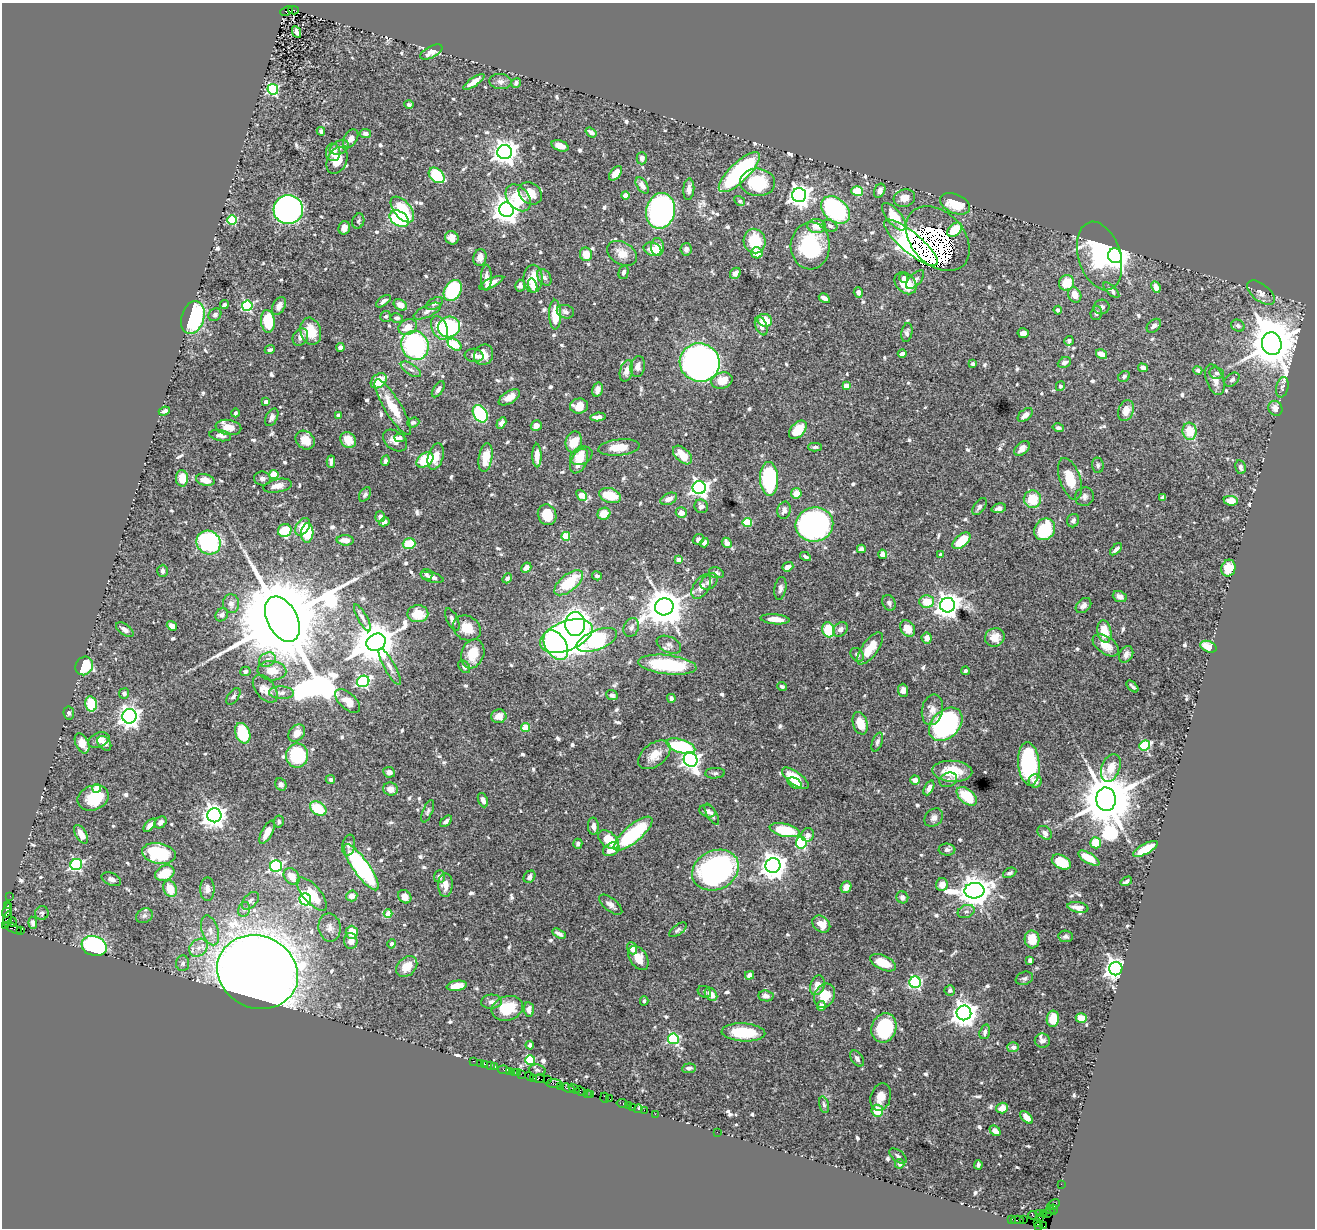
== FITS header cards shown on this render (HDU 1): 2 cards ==
NAXIS1  =                 1313
NAXIS2  =                 1226

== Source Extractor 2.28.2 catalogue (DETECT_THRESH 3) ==
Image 1313 x 1226 px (HDU 1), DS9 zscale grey, 1 PNG px = 1 image px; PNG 1317 x 1230 px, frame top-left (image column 1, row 1226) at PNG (2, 3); each listed source drawn as its Kron ellipse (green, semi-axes under 4 px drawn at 4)
Background 0.842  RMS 0.023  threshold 0.0695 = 3 sigma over >= 5 px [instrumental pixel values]
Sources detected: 722; of the 722, the 500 brightest by FLUX_AUTO listed and drawn (222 fainter detections omitted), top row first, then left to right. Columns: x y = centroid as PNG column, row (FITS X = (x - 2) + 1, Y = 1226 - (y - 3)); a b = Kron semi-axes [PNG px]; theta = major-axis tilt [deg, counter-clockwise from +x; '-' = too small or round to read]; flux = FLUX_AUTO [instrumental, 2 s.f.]
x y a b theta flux
293 10 5 3 - 140
287 11 6 4 23 98
297 32 6 4 -65 7.3
431 52 12 6 28 11
500 81 11 7 -6 6.7
474 82 12 4 35 16
516 83 5 4 - 4.1
273 89 5 5 - 160
409 105 4 3 - 3.9
321 131 4 4 - 3.8
591 132 6 3 -36 5.9
365 133 6 4 -8 5.7
351 139 10 6 57 8.5
560 146 9 5 -19 14
339 147 10 6 23 8.1
333 152 9 7 -82 13
505 152 7 7 - 1300
642 158 6 5 - 5.6
337 160 14 9 65 27
739 172 27 9 44 260
616 173 8 5 52 15
437 175 9 6 -43 79
758 182 17 13 -4 79
642 185 9 5 -56 9.8
689 189 10 5 85 7.7
857 191 6 5 - 41
880 191 7 5 65 7.8
530 193 12 10 -37 25
625 195 4 4 - 9.8
799 195 7 7 - 1100
518 198 15 10 -51 57
904 198 11 8 16 15
740 201 6 4 -33 3.4
955 204 16 9 -22 44
288 210 14 14 - 640
402 210 15 8 -50 67
506 210 7 7 - 1700
835 210 16 11 -42 210
661 211 18 14 78 530
894 217 17 7 -50 45
399 219 10 7 -32 150
232 220 5 4 - 88
358 221 8 6 72 3.5
816 226 9 7 -4 22
830 226 8 5 -27 4.1
344 228 7 5 74 9.5
955 230 8 5 41 31
452 238 7 6 - 11
938 239 37 26 -46 810
755 241 12 11 - 56
911 243 34 10 -40 2700
810 246 23 19 87 120
657 247 9 6 -85 23
652 249 9 6 -14 16
686 249 6 5 - 6.4
622 253 16 11 -30 20
757 253 6 5 - 24
586 254 7 6 - 26
1100 256 35 21 -73 160
1115 256 7 7 - 1500
480 257 8 6 77 10
623 272 7 5 74 5.1
735 273 6 5 - 6.1
544 277 9 6 -58 5.7
486 278 13 5 89 11
904 278 4 4 - 5.1
533 279 14 9 90 35
915 280 12 5 46 5.8
491 283 13 4 26 13
906 283 12 9 -46 36
1066 283 8 7 - 37
533 285 7 4 -75 11
520 286 6 5 - 5.5
1156 287 6 4 -65 12
453 290 11 8 59 140
1111 290 10 4 -44 6.5
858 292 5 4 - 6.2
1261 293 16 8 -38 9.6
1075 295 8 6 -63 14
824 298 6 4 -32 8.5
383 301 8 4 36 5
435 304 9 5 30 5.1
224 305 4 3 - 3.5
400 305 7 5 -34 15
247 306 5 5 - 170
279 306 9 6 62 10
1101 307 8 7 - 5.7
1058 310 4 4 - 4.9
427 311 15 6 26 7.7
565 312 9 6 -13 7.5
1096 313 7 5 74 4.4
215 315 7 5 46 4.4
555 315 15 6 -89 46
386 316 5 5 - 3.5
193 317 17 11 73 160
397 318 6 5 - 4.2
765 320 7 6 - 33
268 321 11 7 -85 60
761 326 10 5 -68 7.9
1154 326 8 5 43 7.2
1238 326 7 5 -28 3.9
408 327 9 7 25 21
449 327 11 10 - 140
439 328 12 7 -66 30
311 331 14 10 -75 34
907 333 10 5 80 5.3
1023 333 6 5 - 7.2
300 337 9 7 60 8.9
1069 341 5 4 - 4.7
1272 344 11 9 -77 7600
415 345 15 13 -63 230
455 345 7 5 -34 71
341 347 4 4 - 8.6
270 350 5 4 - 3.7
902 354 4 3 - 4.5
1102 354 6 4 -33 15
474 355 9 6 -4 6.5
484 355 10 9 - 17
700 362 20 19 - 890
1064 363 7 5 27 7.5
973 364 4 3 - 3.5
638 366 10 7 80 7.6
1143 368 5 4 - 7.6
411 369 11 5 -33 5.9
1198 370 4 4 - 4.3
626 371 11 6 75 11
1217 373 7 6 - 5
1124 376 6 5 - 3.8
722 380 11 8 17 26
1215 380 16 8 -70 14
1232 380 8 5 41 4.6
379 381 9 6 40 40
846 386 4 4 - 19
1060 386 5 4 - 3.9
1282 387 10 6 77 4
438 389 9 5 56 5.7
598 390 7 5 75 9.4
509 397 12 6 32 14
266 402 4 3 - 8.5
579 406 9 7 6 18
393 407 32 8 -59 43
1275 408 8 6 -59 13
164 411 6 3 21 5.1
1126 411 11 7 72 16
235 413 4 3 - 4.1
480 414 9 6 -58 140
338 415 4 4 - 9.9
1025 415 9 5 40 9.9
272 417 9 5 64 6.4
598 417 7 4 7 12
413 422 6 5 - 3.5
501 423 6 4 61 6.3
536 425 5 5 - 9
228 427 13 7 -10 18
1058 428 6 4 -14 4.5
798 430 11 7 48 29
1190 431 8 7 - 35
220 436 11 5 -10 8.3
400 438 5 4 - 5.4
305 440 10 8 -41 20
348 440 8 7 - 22
395 441 13 9 -38 14
574 442 10 8 75 34
619 447 21 8 6 28
815 447 7 4 1 3.7
1022 448 9 5 43 8.9
537 455 12 4 -89 17
682 455 11 7 -44 28
436 456 13 7 75 22
581 456 12 8 26 23
486 457 14 6 80 29
425 460 9 6 36 64
385 461 5 4 - 4.7
579 461 13 8 63 21
331 462 6 3 -87 4.4
1098 465 7 6 - 3.9
1240 467 7 5 -80 6
274 474 4 4 - 48
182 478 8 6 -87 23
262 479 8 7 - 4.9
769 479 17 9 -89 190
1070 479 22 10 -71 39
205 480 9 5 -15 16
278 486 14 6 11 14
699 488 7 6 - 650
796 493 5 5 - 19
365 494 8 5 57 3.7
582 495 6 4 -47 35
610 496 11 7 -16 37
1084 497 9 9 - 6.3
1162 498 4 3 - 7.3
669 499 9 5 25 11
1032 499 9 8 - 43
1231 501 7 5 -7 16
701 506 7 6 - 7.6
979 506 10 5 54 5.3
999 508 7 4 16 7.1
784 510 9 6 76 8.8
681 513 6 5 - 10
604 514 6 6 - 23
547 515 10 9 - 43
380 517 5 5 - 5.4
1073 521 7 6 - 5.6
384 522 5 4 - 4.5
747 523 5 4 - 66
814 525 19 17 14 500
303 527 10 6 58 28
1045 529 11 10 - 92
285 530 7 6 - 52
307 533 9 6 87 59
566 536 4 4 - 66
698 539 6 5 - 4.8
345 540 8 5 -3 15
961 541 11 6 41 44
209 542 12 11 - 190
704 543 5 4 - 6.3
727 543 5 4 - 8.6
409 544 6 5 - 36
861 549 4 4 - 5.7
1116 549 7 3 45 5.2
882 554 4 4 - 9.3
941 555 4 4 - 9.5
805 556 6 3 -29 3.5
679 560 4 4 - 21
788 567 6 4 20 8.3
526 568 5 4 - 8.5
1228 568 8 7 - 22
162 571 6 5 - 4.1
716 573 8 5 -17 4.4
426 574 6 5 - 3.7
597 576 5 4 - 5
432 577 12 4 -15 8.6
507 578 5 4 - 5.1
709 581 10 6 40 7
569 583 17 8 39 69
701 587 13 7 57 13
780 588 11 6 81 5.8
1120 597 7 5 -23 6.3
927 601 7 6 - 31
889 603 8 6 -63 4.7
231 604 9 8 - 6.7
948 605 7 7 - 1600
1083 605 9 6 44 6.9
664 607 9 8 - 4600
418 614 10 8 0 41
222 615 7 6 - 3.8
362 618 15 4 -61 6
282 619 24 15 -62 53000
452 619 12 5 -64 7.1
775 619 15 5 -5 18
575 624 12 10 90 590
172 626 5 4 - 12
631 627 10 7 64 6.5
467 628 14 12 -31 27
840 629 8 6 44 7.3
908 629 9 6 -51 19
125 630 10 5 -36 6.5
828 630 8 6 -74 55
1104 632 11 7 -79 32
566 636 27 14 22 670
995 637 10 9 - 19
927 638 5 5 - 11
597 640 21 9 21 330
376 642 10 8 29 5900
556 645 16 10 -57 190
669 645 13 8 -26 8.6
1106 645 15 8 -35 22
1209 647 8 5 -21 26
870 648 19 8 54 30
473 654 15 11 70 35
1126 654 9 6 59 9.1
857 655 7 6 - 4.7
267 660 9 6 32 7.4
667 665 29 9 -7 120
84 666 10 8 54 68
390 667 20 5 -61 9.6
464 667 7 5 -51 4.5
245 671 5 5 - 3.9
272 671 14 9 -3 22
965 671 4 3 - 3.9
363 681 6 5 - 240
782 686 5 4 - 3.9
1132 686 7 3 -44 3.9
265 689 16 9 -51 13
903 690 6 5 - 6.9
124 693 5 5 - 4.7
281 693 12 6 -2 8.7
612 695 6 5 - 4.8
233 696 9 5 54 3.9
671 698 4 4 - 5.1
348 701 15 8 -42 23
91 704 7 5 -78 55
932 710 15 10 78 14
69 713 7 5 -80 3.6
129 716 7 7 - 980
499 716 7 7 - 12
860 723 11 7 -73 26
946 724 19 13 45 350
526 728 4 4 - 43
243 733 10 7 -69 79
297 733 9 7 49 13
99 740 11 7 20 11
877 742 10 5 70 4.5
82 743 11 6 -65 17
104 743 8 5 -47 9.4
1145 745 6 5 - 100
681 746 15 6 -17 140
297 755 12 11 - 98
654 755 18 11 37 24
691 760 7 6 - 690
1029 764 21 10 -85 180
1111 768 14 9 69 22
952 771 20 10 -4 41
389 772 6 5 - 6.8
715 773 10 5 4 3.8
795 778 16 6 -36 31
330 780 4 4 - 4
915 780 5 4 - 9.8
948 780 9 7 26 5.7
1035 781 6 6 - 9.3
795 783 8 5 -31 16
281 785 6 5 - 4.6
97 788 4 4 - 52
929 788 8 4 64 8.7
390 789 7 6 - 12
967 796 12 7 -40 56
93 798 16 12 21 49
1106 799 12 10 -87 11000
483 800 7 4 -67 8
318 808 9 6 -35 49
428 811 12 5 67 4
707 811 8 6 -19 6.2
712 814 12 5 -60 4.9
214 815 7 7 - 1200
934 818 10 8 40 7.7
446 821 7 4 41 5.6
160 822 7 5 46 6.9
279 822 6 5 - 3.8
150 825 8 4 50 8
593 826 8 5 -87 8.6
785 830 15 6 -13 70
267 832 13 5 63 18
1045 833 8 6 -40 5.7
81 834 10 5 -59 15
633 834 24 8 40 140
808 835 7 6 - 8.5
608 840 12 7 -40 41
801 843 6 5 - 150
1096 843 5 5 - 36
578 844 5 4 - 4.9
349 845 10 6 79 5.4
611 849 9 6 32 22
1145 849 13 5 29 36
947 850 8 6 -3 5.7
159 853 17 10 -11 97
1089 858 12 5 -30 26
1061 862 10 6 -28 41
76 864 6 5 - 240
773 865 7 7 - 1600
276 866 6 5 - 220
361 867 28 8 -54 230
715 870 24 19 26 470
165 873 10 7 25 40
1010 873 7 4 26 3.8
292 876 9 7 -54 19
439 876 6 5 - 4.7
529 877 7 5 52 5.9
111 879 10 6 -22 6.8
1126 881 6 3 32 3.8
445 885 12 7 88 14
942 885 6 6 - 13
846 887 6 5 - 13
170 889 8 6 -65 32
207 889 12 7 -90 11
974 891 10 7 6 2500
312 894 20 8 -49 40
10 896 2 2 - 10
352 896 6 5 - 13
405 897 7 6 - 13
902 897 6 5 - 6
305 899 6 5 - 210
250 901 10 6 46 5.8
611 905 14 6 -38 8.5
8 906 3 2 - 34
1078 907 10 5 -10 10
244 909 7 6 - 4.7
7 910 7 4 71 90
966 912 9 6 23 4.9
42 913 7 6 - 3.8
388 914 4 4 - 31
144 916 9 7 27 5.2
7 919 8 4 78 87
13 922 5 3 - 66
33 923 6 4 -82 4.4
821 924 10 7 -37 21
5 925 4 3 - 51
330 927 14 11 -82 12
13 928 9 3 -24 86
210 930 15 8 -73 14
678 930 10 5 37 4.2
21 931 3 3 - 240
352 932 6 6 - 25
559 934 7 3 -29 5.8
1066 936 7 5 -7 3.9
1032 939 9 7 -86 19
351 941 8 6 -81 13
392 944 5 4 - 3.4
94 946 13 9 -19 190
198 948 10 8 41 12
632 948 6 5 - 11
638 958 13 8 -57 20
1030 960 4 3 - 4.8
183 963 8 6 84 5.4
883 963 14 7 -24 28
407 967 12 8 44 23
1116 969 7 6 - 1200
258 972 41 36 -25 4500
749 975 4 4 - 7.7
1024 978 9 6 21 4.5
915 982 6 5 - 230
817 985 10 7 70 17
457 986 10 5 9 23
950 990 5 5 - 5
704 992 7 5 -33 3.5
711 994 7 5 -48 15
766 996 7 5 -7 7.2
825 996 12 10 62 34
644 1001 4 4 - 3.5
491 1002 10 7 3 6.8
821 1006 5 4 - 6.1
507 1008 16 12 18 52
529 1009 7 5 -84 9.9
964 1013 7 7 - 1600
1081 1018 5 5 - 23
1053 1019 8 6 82 35
884 1028 15 12 71 110
743 1032 22 9 -3 65
985 1032 7 5 72 6
673 1039 5 5 - 190
1042 1041 7 7 - 7.2
530 1045 4 4 - 4.5
1013 1047 6 5 - 5.8
857 1059 9 5 -56 5.7
530 1060 5 5 - 97
474 1061 3 2 - 21
480 1063 2 2 - 9.6
485 1064 2 2 - 32
490 1065 2 2 - 14
495 1067 3 3 - 88
689 1068 7 4 6 5.5
504 1070 6 3 -9 64
537 1070 8 5 -10 3.5
510 1071 4 2 - 36
514 1072 2 2 - 53
518 1073 3 2 - 54
521 1074 2 2 - 71
529 1076 4 3 - 100
534 1078 3 2 - 52
539 1078 6 3 -4 98
547 1080 2 2 - 11
554 1084 8 3 -2 170
561 1086 2 2 - 8.9
568 1088 7 3 -18 240
574 1089 6 3 -36 150
580 1091 5 4 - 110
587 1093 4 2 - 66
591 1094 4 3 - 85
881 1097 14 10 72 18
605 1098 5 2 - 67
610 1099 2 2 - 13
622 1103 6 3 -10 78
628 1105 3 2 - 49
824 1105 8 5 -76 3.8
632 1107 2 2 - 40
1002 1108 6 5 - 16
638 1109 4 3 - 22
644 1110 2 2 - 35
877 1111 6 5 - 37
655 1114 2 2 - 19
1027 1117 8 4 -46 14
995 1131 6 4 -41 12
717 1132 2 2 - 37
898 1156 10 5 -39 4.2
900 1164 5 4 - 5.7
978 1165 4 3 - 3.6
1061 1184 2 2 - 14
1053 1205 7 3 33 80
1050 1210 5 2 - 40
1054 1210 5 3 - 59
1039 1213 3 2 - 34
1043 1213 3 2 - 20
1048 1213 3 2 - 19
1032 1215 4 3 - 31
1040 1218 3 2 - 14
1012 1219 3 2 - 15
1018 1220 6 2 0 81
1023 1220 2 2 - 25
1038 1222 3 2 - 8.9
1039 1226 2 2 - 9.9
1044 1226 2 2 - 4.3
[222 fainter detections neither listed nor drawn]